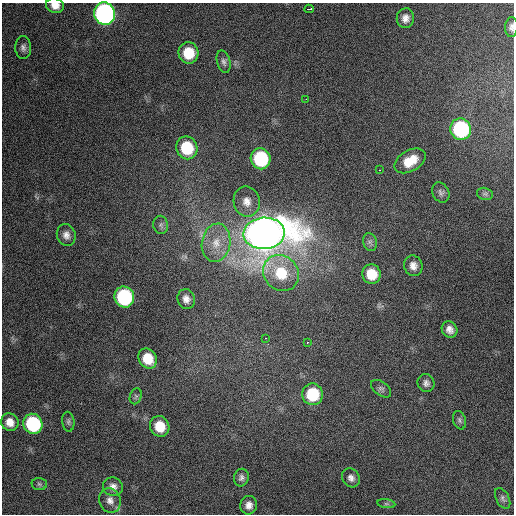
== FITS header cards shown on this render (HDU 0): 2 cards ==
NAXIS1  =                  512 / Axis length
NAXIS2  =                  512 / Axis length

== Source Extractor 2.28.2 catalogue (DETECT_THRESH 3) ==
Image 512 x 512 px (HDU 0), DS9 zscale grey, 1 PNG px = 1 image px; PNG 516 x 516 px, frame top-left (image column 1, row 512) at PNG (2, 3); each listed source drawn as its Kron ellipse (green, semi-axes under 4 px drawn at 4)
Background 1500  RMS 38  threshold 114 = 3 sigma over >= 5 px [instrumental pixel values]
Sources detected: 48; all 48 listed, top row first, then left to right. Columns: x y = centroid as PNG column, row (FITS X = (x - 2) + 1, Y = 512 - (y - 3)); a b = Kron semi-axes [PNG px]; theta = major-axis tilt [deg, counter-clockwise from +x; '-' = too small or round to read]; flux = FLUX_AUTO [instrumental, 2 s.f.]
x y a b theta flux
55 5 9 7 -15 2.2e+04
309 9 5 2 - 7.8e+03
104 14 11 10 - 1.0e+06
405 18 10 8 81 1.7e+04
511 27 10 6 87 9.9e+03
23 48 11 8 -89 1.2e+04
188 53 10 10 - 7.2e+04
224 62 11 6 -75 9.4e+03
306 99 3 2 - 2.0e+03
461 129 11 10 - 3.1e+05
187 148 11 10 - 1.2e+05
261 159 10 10 - 2.2e+05
410 161 17 10 30 5.3e+04
380 170 2 2 - 1.7e+03
441 193 10 8 -61 9.0e+03
485 194 8 6 -12 6.8e+03
247 201 15 13 -79 2.8e+04
161 225 9 7 -82 7.5e+03
264 233 21 15 4 7.1e+06
66 235 11 9 -69 1.6e+04
370 242 9 6 -75 8.7e+03
216 243 19 14 80 5.2e+04
413 266 10 9 - 1.8e+04
281 273 19 17 -48 9.4e+04
371 274 10 9 - 5.9e+04
124 297 10 10 - 3.0e+05
186 299 10 8 -73 1.6e+04
449 329 8 7 - 1.6e+04
266 338 3 2 - 4.8e+03
308 342 3 3 - 1.1e+04
148 359 10 8 -56 5.8e+04
426 383 9 8 - 1.1e+04
381 389 11 7 -36 8.7e+03
312 394 11 10 - 1.2e+05
136 396 8 5 72 6.2e+03
459 420 9 6 -72 6.9e+03
10 422 9 8 - 2.5e+04
68 422 10 6 -83 6.1e+03
33 424 10 9 - 2.5e+05
160 426 10 9 - 5.7e+04
241 478 9 7 78 9.9e+03
351 478 10 8 -54 1.4e+04
39 484 7 6 - 5.7e+03
113 487 10 9 - 1.5e+04
503 498 11 6 -63 7.9e+03
110 500 12 10 -68 1.8e+04
386 504 9 4 -8 5.4e+03
249 505 9 8 - 1.8e+04
At the frame edge (FLAGS 8, measured only in part): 2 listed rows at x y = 55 5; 511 27